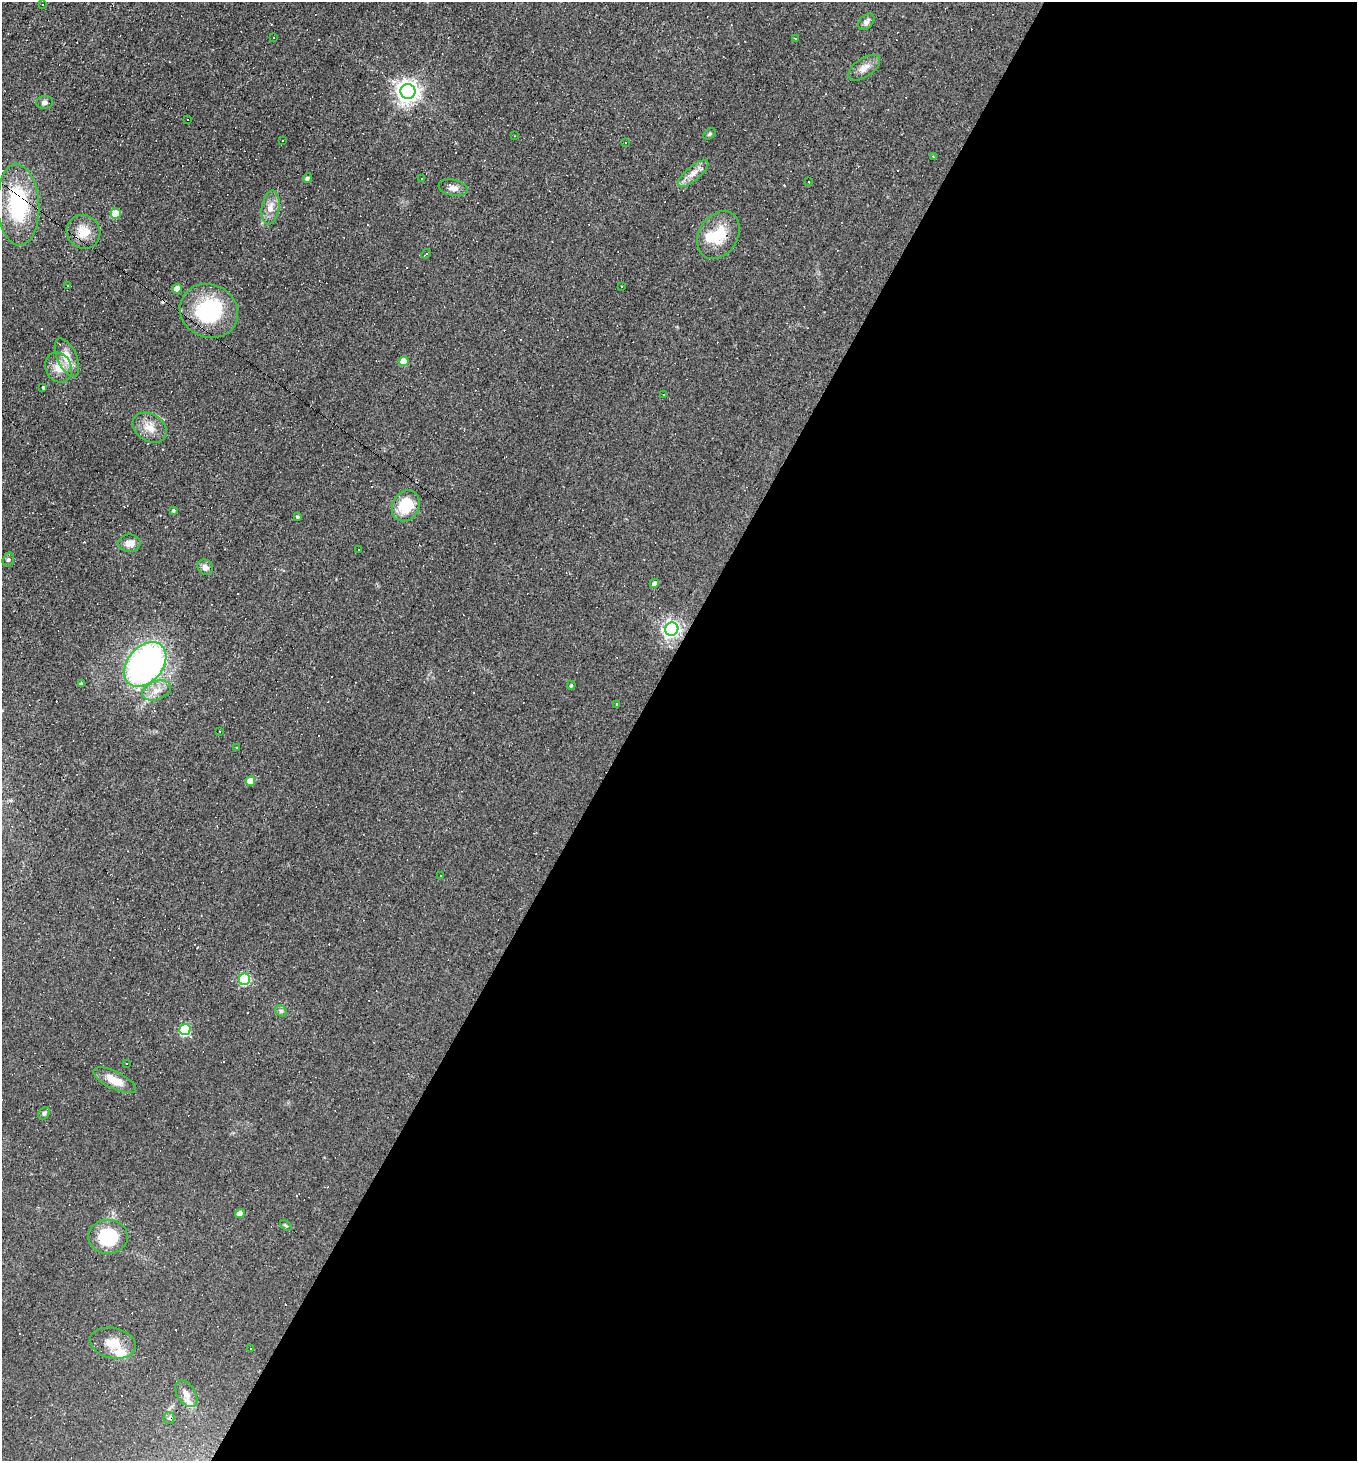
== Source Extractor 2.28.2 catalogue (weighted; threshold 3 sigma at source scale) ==
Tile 12 of 4 x 4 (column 4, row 3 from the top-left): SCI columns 4209-5563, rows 1460-2918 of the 5847 x 5837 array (HDU 1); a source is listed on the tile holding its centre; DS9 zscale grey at full resolution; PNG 1359 x 1463 px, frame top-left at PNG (2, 2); each listed source drawn as its Kron ellipse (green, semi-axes under 4 px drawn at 4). Shown black and unused: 54% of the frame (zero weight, under 2 of 3 exposures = <1% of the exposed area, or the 3 px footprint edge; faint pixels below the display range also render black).
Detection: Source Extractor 2.28.2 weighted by HDU 2 'WHT'; one run over the whole footprint, this tile lists its part. Background 0.0353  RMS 0.0078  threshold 0.0353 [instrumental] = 3 sigma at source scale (4.5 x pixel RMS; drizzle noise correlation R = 1.50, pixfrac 1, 0.05/0.05 arcsec/px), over >= 5 px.
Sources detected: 123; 2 inside a brighter object's white glare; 55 cosmic-ray / hot-pixel residue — neither listed nor drawn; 1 inside a brighter listed object's ellipse — not listed separately; the other 65 listed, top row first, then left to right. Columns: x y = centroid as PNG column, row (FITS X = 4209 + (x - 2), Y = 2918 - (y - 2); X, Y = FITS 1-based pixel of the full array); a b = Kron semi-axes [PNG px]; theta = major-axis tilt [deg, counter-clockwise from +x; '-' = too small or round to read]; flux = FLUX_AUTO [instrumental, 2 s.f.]
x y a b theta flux
42 5 3 3 - 1.3
866 22 9 6 45 2.8
273 37 3 3 - 1.2
795 38 4 2 - 0.51
864 68 18 9 35 6.4
408 91 7 7 - 560
45 102 8 6 7 2.4
188 119 2 2 - 0.71
710 134 7 4 39 1.3
515 136 3 2 - 0.5
283 140 3 3 - 2.6
625 142 3 2 - 0.46
933 156 3 3 - 0.52
693 173 19 7 40 6.3
307 178 5 4 - 1.8
421 178 3 3 - 0.67
808 182 3 3 - 2
453 188 15 8 -10 4.7
18 205 40 21 -87 70
270 208 17 8 81 7.1
116 213 5 5 - 21
83 232 17 16 - 13
718 235 25 19 58 23
426 254 5 3 - 1.2
68 285 3 2 - 0.89
622 286 3 3 - 3.1
177 289 5 4 - 8.3
209 311 30 26 -26 68
67 358 20 9 -66 12
404 361 5 5 - 16
58 367 15 13 -64 9.2
43 388 3 3 - 1.4
664 394 2 2 - 0.5
150 428 18 13 -33 10
406 506 16 13 62 26
173 510 4 4 - 1.2
297 517 4 4 - 1.2
129 543 11 8 1 5.8
358 550 3 3 - 1.3
8 560 7 5 74 1.7
205 567 8 7 - 3.7
654 583 5 4 - 3.1
672 629 7 6 - 290
145 664 25 17 50 250
81 684 4 3 - 0.99
571 685 4 3 - 0.97
156 690 15 9 20 7.7
617 704 3 3 - 0.71
220 731 2 2 - 0.45
237 747 4 2 - 0.48
250 781 5 5 - 8.9
440 875 2 2 - 0.61
244 979 6 5 - 84
281 1011 6 5 - 1.5
185 1029 6 5 - 67
126 1064 3 3 - 4.9
115 1080 23 8 -26 12
44 1113 7 5 46 1.6
240 1213 4 4 - 7.9
286 1226 6 4 -40 1.1
108 1237 20 17 0 37
113 1343 23 15 -13 13
251 1349 3 2 - 0.75
186 1394 15 9 -57 7.3
169 1418 5 5 - 1.3
Overlapping masked pixels (flux is a lower limit): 1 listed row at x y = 18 205